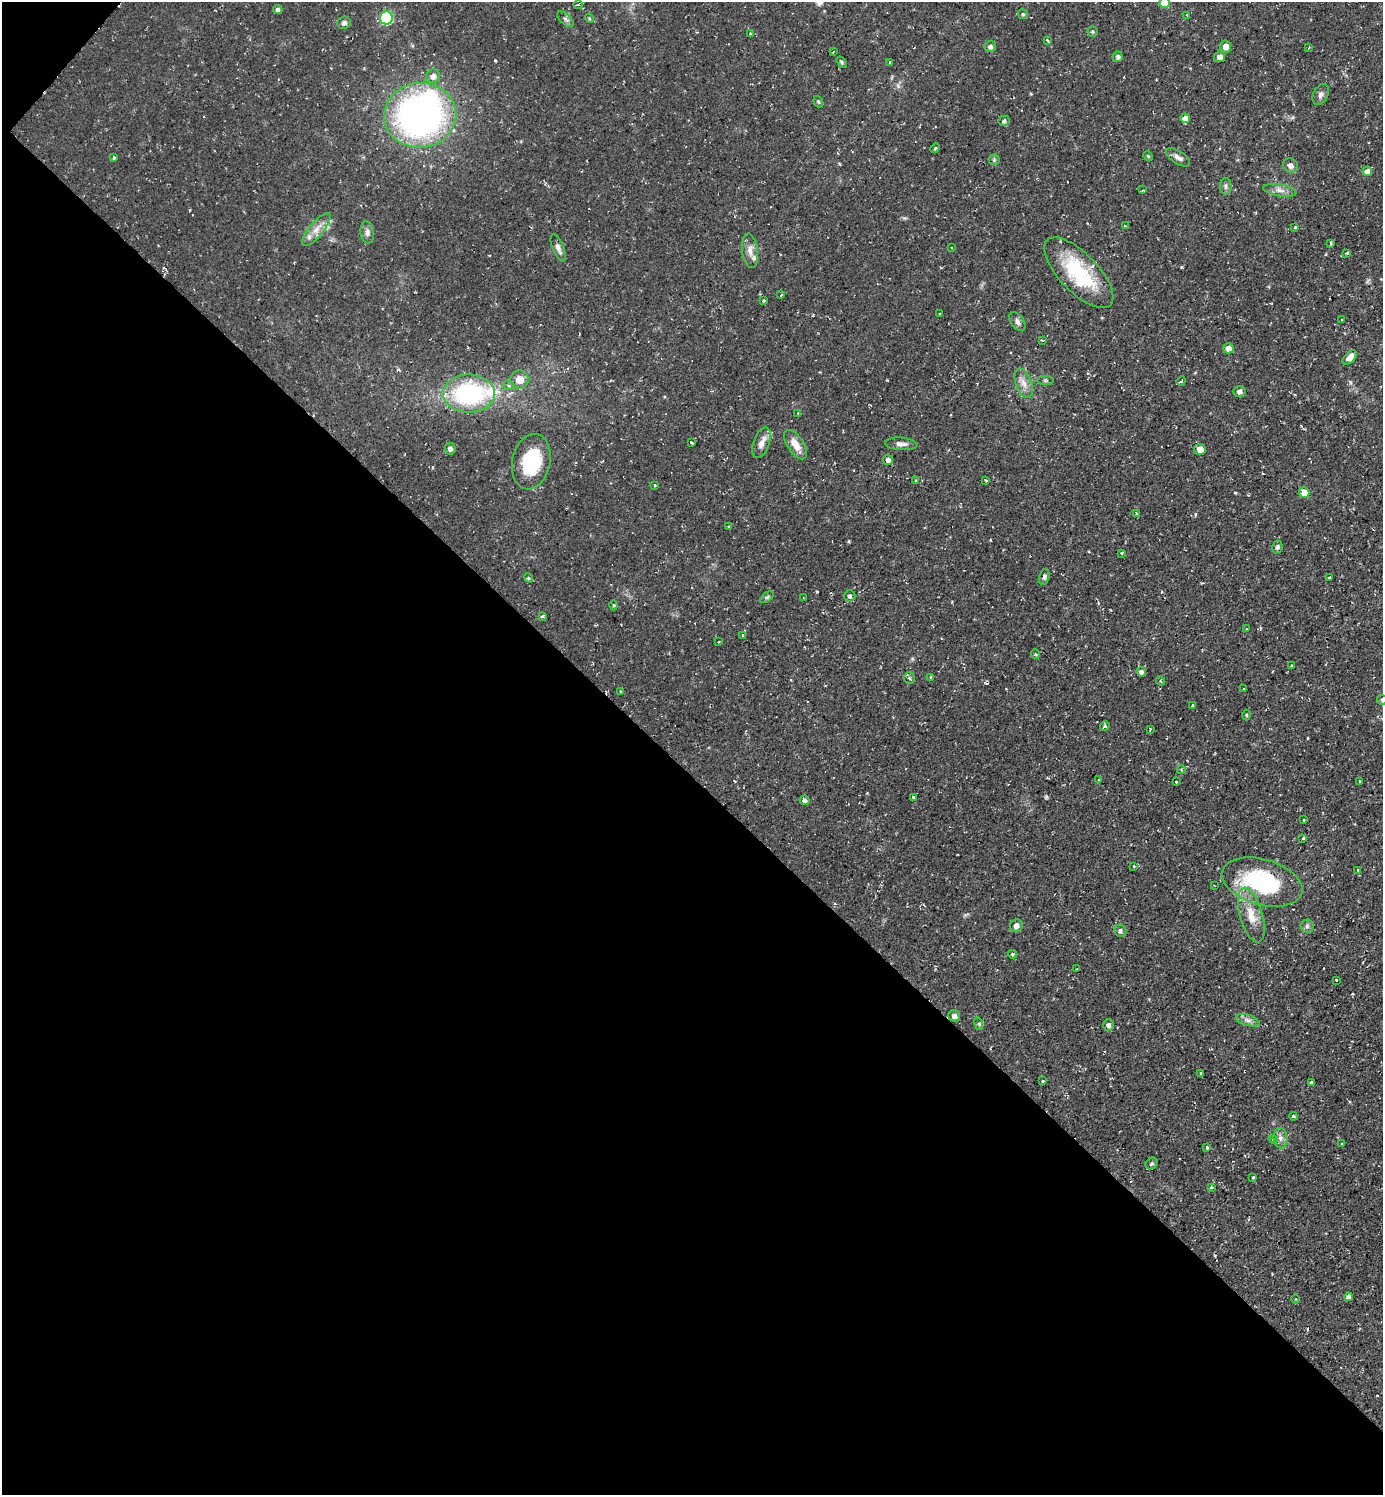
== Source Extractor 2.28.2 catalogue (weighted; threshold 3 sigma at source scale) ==
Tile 9 of 4 x 4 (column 1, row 3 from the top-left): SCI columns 153-1533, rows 1494-2986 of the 5974 x 5972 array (HDU 1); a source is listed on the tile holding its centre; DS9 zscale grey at full resolution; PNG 1385 x 1497 px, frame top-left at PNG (2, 2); each listed source drawn as its Kron ellipse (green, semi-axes under 4 px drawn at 4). Shown black and unused: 48% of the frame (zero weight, under 2 of 3 exposures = <1% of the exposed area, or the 3 px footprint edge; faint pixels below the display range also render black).
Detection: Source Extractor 2.28.2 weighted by HDU 2 'WHT'; one run over the whole footprint, this tile lists its part. Background 0.0531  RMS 0.0061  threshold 0.0274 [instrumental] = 3 sigma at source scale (4.5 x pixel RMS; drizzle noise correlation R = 1.50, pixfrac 1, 0.05/0.05 arcsec/px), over >= 5 px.
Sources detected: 148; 1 inside a brighter object's white glare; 5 cosmic-ray / hot-pixel residue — neither listed nor drawn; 4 inside a brighter listed object's ellipse — not listed separately; the other 138 listed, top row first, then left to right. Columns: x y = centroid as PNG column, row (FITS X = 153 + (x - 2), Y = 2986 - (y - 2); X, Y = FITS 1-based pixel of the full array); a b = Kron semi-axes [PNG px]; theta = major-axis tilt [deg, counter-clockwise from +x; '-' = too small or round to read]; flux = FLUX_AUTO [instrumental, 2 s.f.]
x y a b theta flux
1165 2 5 5 - 16
578 5 5 3 - 0.7
278 9 5 4 - 1.5
1023 14 5 5 - 0.96
1187 15 3 2 - 0.73
386 18 6 6 - 56
589 18 5 3 - 0.65
565 19 10 5 -43 1.9
344 23 7 6 - 2
1093 31 5 5 - 1.1
750 33 3 3 - 0.51
1047 40 3 3 - 0.91
990 47 6 5 - 2
1226 47 6 5 - 4.4
1308 48 4 2 - 0.49
833 52 3 2 - 0.52
1118 57 5 5 - 1.6
1220 57 5 5 - 2.9
842 62 6 4 -52 0.92
890 62 3 3 - 1.2
433 76 7 7 - 3.4
1321 94 11 7 64 2.3
818 102 6 4 -69 0.99
420 115 36 32 5 230
1185 118 5 5 - 4.1
1004 121 5 5 - 1.7
935 148 5 4 - 0.86
1148 156 5 3 - 0.64
1178 157 14 6 -33 3.1
114 158 3 3 - 0.89
994 160 5 5 - 0.85
1291 165 8 7 - 2.8
1367 171 5 4 - 5.8
1226 186 8 6 -88 1.6
1143 190 3 2 - 0.5
1280 190 17 6 -10 3.8
1125 226 3 2 - 0.65
1295 227 4 4 - 0.58
316 229 20 7 51 6.2
367 232 11 6 -81 2.7
1331 243 3 2 - 0.71
558 248 14 5 -67 2.9
951 248 2 2 - 0.45
750 251 17 8 -83 4.8
1347 253 3 3 - 1
1079 273 45 19 -46 43
781 295 3 2 - 0.91
764 301 3 2 - 0.75
939 314 3 2 - 0.77
1342 320 3 2 - 0.46
1017 322 11 6 -54 2.5
1042 340 3 3 - 1.4
1228 348 5 5 - 4.4
1350 357 8 5 45 5.9
519 379 9 9 - 7.1
1045 380 8 4 0 1.1
1181 381 5 3 - 0.99
1024 383 15 8 -69 5
509 386 5 3 - 0.86
1240 391 6 5 - 2.4
469 394 26 19 1 84
798 413 3 3 - 0.55
691 442 3 3 - 1.6
761 443 16 8 70 5
901 444 16 6 -4 3.3
796 445 17 8 -56 7.7
450 449 6 5 - 2.5
1200 449 5 5 - 5.1
888 460 5 5 - 1.8
531 462 28 19 79 37
985 480 3 2 - 0.65
916 481 3 3 - 0.64
655 485 3 2 - 0.58
1304 493 5 5 - 7.4
1137 513 4 3 - 1.1
728 527 3 3 - 0.94
1277 547 6 5 - 1.5
1121 553 3 2 - 0.68
1044 577 8 5 74 1.5
529 578 4 3 - 1
1329 578 4 3 - 1.3
850 596 6 5 - 1.7
767 597 7 4 36 1
804 598 3 2 - 0.41
613 605 5 3 - 0.61
543 616 4 3 - 0.98
1246 629 4 3 - 0.51
743 636 3 3 - 1.5
719 642 2 2 - 0.55
1035 654 5 3 - 0.65
1292 665 3 2 - 0.64
1141 672 5 5 - 2.2
931 677 3 3 - 0.56
909 678 6 5 - 1.2
1160 681 4 3 - 1.1
1244 689 3 3 - 0.92
620 691 3 2 - 0.59
1382 700 5 5 - 1
1192 706 3 3 - 1.1
1246 715 5 3 - 0.6
1105 726 5 4 - 1.3
1150 729 3 3 - 1.1
1181 770 4 4 - 0.76
1099 780 3 3 - 0.81
1360 781 3 3 - 0.96
1176 782 3 2 - 0.85
913 797 3 2 - 0.94
805 800 5 4 - 1.9
1304 820 3 2 - 1
1303 838 3 3 - 0.82
1134 866 3 2 - 0.58
1358 870 3 3 - 0.79
1262 882 41 22 -16 66
1214 885 3 2 - 0.44
1251 915 28 11 -74 12
1016 926 6 6 - 4.1
1307 926 6 6 - 1.5
1120 931 6 6 - 1.5
1012 954 5 3 - 0.77
1077 969 2 2 - 0.38
1336 980 3 3 - 1.4
954 1016 6 5 - 2.5
1248 1020 12 5 -17 2.8
979 1024 6 4 -73 0.97
1108 1025 6 5 - 2.2
1201 1074 3 3 - 1.2
1042 1081 3 3 - 1.5
1312 1082 3 3 - 0.96
1293 1116 4 3 - 1.4
1280 1138 10 7 -83 2.9
1273 1139 4 4 - 0.93
1342 1143 3 2 - 0.54
1207 1148 4 4 - 0.72
1152 1163 6 5 - 1.4
1253 1177 3 3 - 1.6
1211 1187 4 3 - 0.88
1348 1297 4 4 - 2.2
1296 1299 5 3 - 0.63
Isophote crosses this tile's border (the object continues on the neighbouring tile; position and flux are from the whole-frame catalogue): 2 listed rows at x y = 1165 2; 1382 700
Unlisted compact peaks at least as high as the median listed source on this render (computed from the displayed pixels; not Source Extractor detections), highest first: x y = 1235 493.